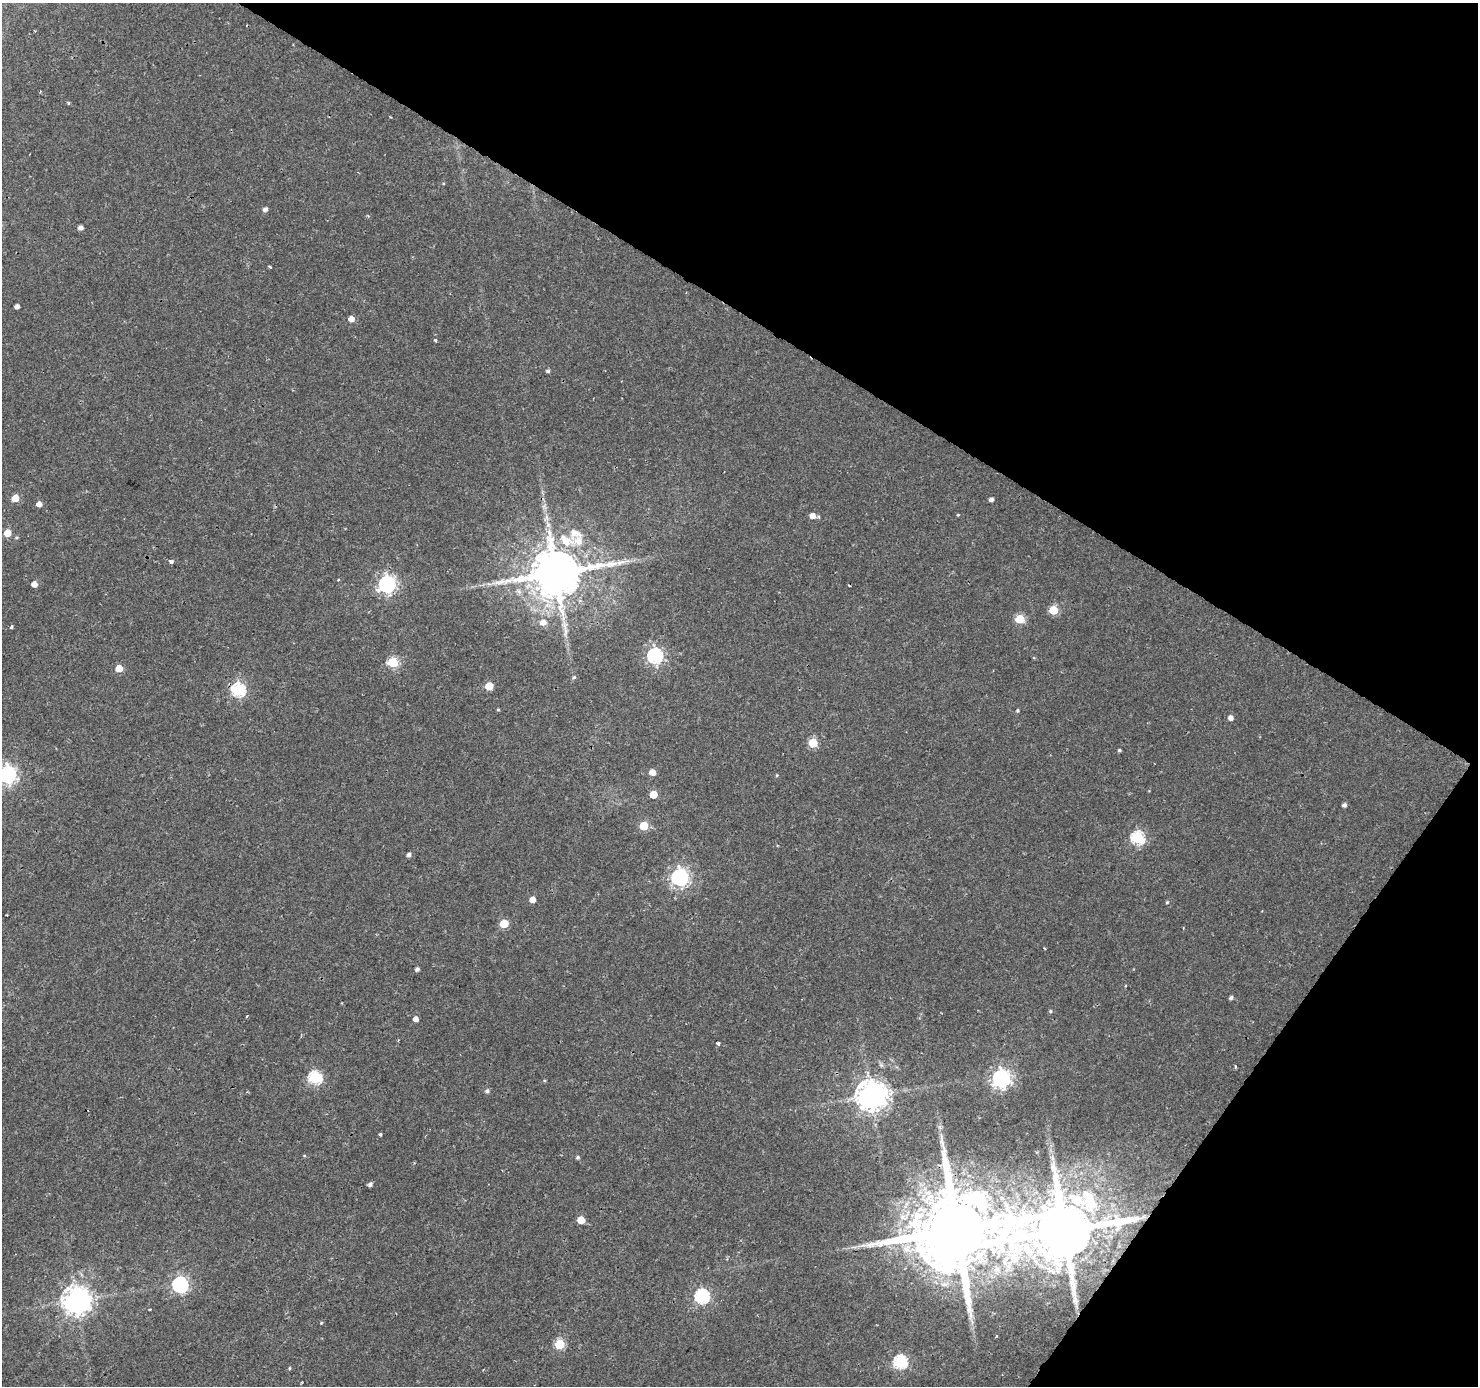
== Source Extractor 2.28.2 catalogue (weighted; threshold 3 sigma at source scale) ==
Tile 8 of 4 x 4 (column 4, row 2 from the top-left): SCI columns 4430-5905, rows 2953-4336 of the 5913 x 5973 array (HDU 1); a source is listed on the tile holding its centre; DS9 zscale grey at full resolution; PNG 1480 x 1388 px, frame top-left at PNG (2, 3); no overlay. Shown black and unused: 30% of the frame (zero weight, under 2 of 3 exposures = <1% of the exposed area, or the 3 px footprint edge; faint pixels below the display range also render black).
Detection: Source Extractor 2.28.2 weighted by HDU 2 'WHT'; one run over the whole footprint, this tile lists its part. Background 0.00576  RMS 0.0025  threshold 0.0113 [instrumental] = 3 sigma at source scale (4.5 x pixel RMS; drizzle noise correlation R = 1.50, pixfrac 1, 0.0396/0.0396 arcsec/px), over >= 5 px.
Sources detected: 86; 1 inside a brighter object's white glare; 1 cosmic-ray / hot-pixel residue — not listed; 3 inside a brighter listed object's ellipse — not listed separately; the other 81 listed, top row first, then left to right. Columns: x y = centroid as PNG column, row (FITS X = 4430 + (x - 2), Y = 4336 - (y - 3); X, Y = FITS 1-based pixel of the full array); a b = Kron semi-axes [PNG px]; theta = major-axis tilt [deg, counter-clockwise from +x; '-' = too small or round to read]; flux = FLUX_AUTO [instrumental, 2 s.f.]
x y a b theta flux
68 103 5 3 - 0.32
443 183 4 3 - 0.2
265 209 5 4 - 0.93
80 227 4 4 - 1
270 267 4 3 - 0.27
17 306 4 4 - 1
351 319 5 5 - 1.9
435 340 4 4 - 0.33
548 371 5 4 - 0.49
15 498 5 5 - 4.8
991 499 4 4 - 0.89
39 504 5 5 - 1.6
958 515 4 3 - 0.22
813 516 6 5 - 1.9
818 516 5 3 - 0.28
546 518 12 7 82 1.5
7 533 5 5 - 4.1
566 541 24 14 -30 7.1
171 561 4 3 - 1.5
556 573 15 13 17 1600
338 580 4 2 - 0.22
34 584 5 5 - 1.8
387 584 8 7 - 80
1053 610 5 5 - 9
1020 619 6 5 - 11
543 622 7 6 - 1.9
11 627 3 3 - 0.55
655 656 7 6 - 61
393 662 6 5 - 17
119 668 5 5 - 4.2
574 677 5 5 - 0.41
489 686 5 5 - 6.8
238 690 6 6 - 35
498 710 5 3 - 0.26
1017 710 4 4 - 0.34
1230 718 5 5 - 1.2
813 743 5 5 - 11
1119 750 3 3 - 0.38
652 772 5 5 - 2.6
8 774 7 7 - 96
777 775 4 4 - 0.25
653 794 5 5 - 6.3
1344 805 5 4 - 0.72
644 826 5 5 - 9
1138 838 6 6 - 33
409 854 5 4 - 0.87
680 877 7 7 - 94
532 900 5 4 - 2.4
1167 902 5 4 - 0.31
504 923 5 5 - 8.4
1044 948 3 2 - 0.34
417 969 5 4 - 0.63
1231 997 4 4 - 0.66
1050 1011 4 4 - 0.32
247 1016 3 2 - 0.52
416 1019 4 4 - 1.6
718 1043 4 3 - 1.9
1235 1067 5 3 - 0.27
315 1078 6 6 - 34
1001 1078 7 7 - 100
487 1091 5 5 - 0.61
871 1095 9 9 - 410
940 1127 7 4 -72 0.56
380 1134 4 3 - 0.5
578 1157 5 4 - 0.43
1052 1158 7 4 -72 0.53
370 1184 5 4 - 0.73
1076 1200 46 16 -28 13
581 1220 5 5 - 5.7
957 1230 24 20 38 5000
1064 1231 17 15 25 2700
997 1270 9 8 - 1.7
180 1284 7 6 - 63
702 1296 6 6 - 45
77 1300 9 9 - 320
150 1309 3 2 - 0.27
321 1323 4 3 - 0.26
560 1344 5 5 - 15
900 1362 6 6 - 37
289 1368 5 3 - 0.27
302 1382 4 2 - 0.22
Overlapping masked pixels (flux is a lower limit): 4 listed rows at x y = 556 573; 238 690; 957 1230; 1064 1231
Isophote crosses this tile's border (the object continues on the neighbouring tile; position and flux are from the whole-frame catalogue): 1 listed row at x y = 8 774